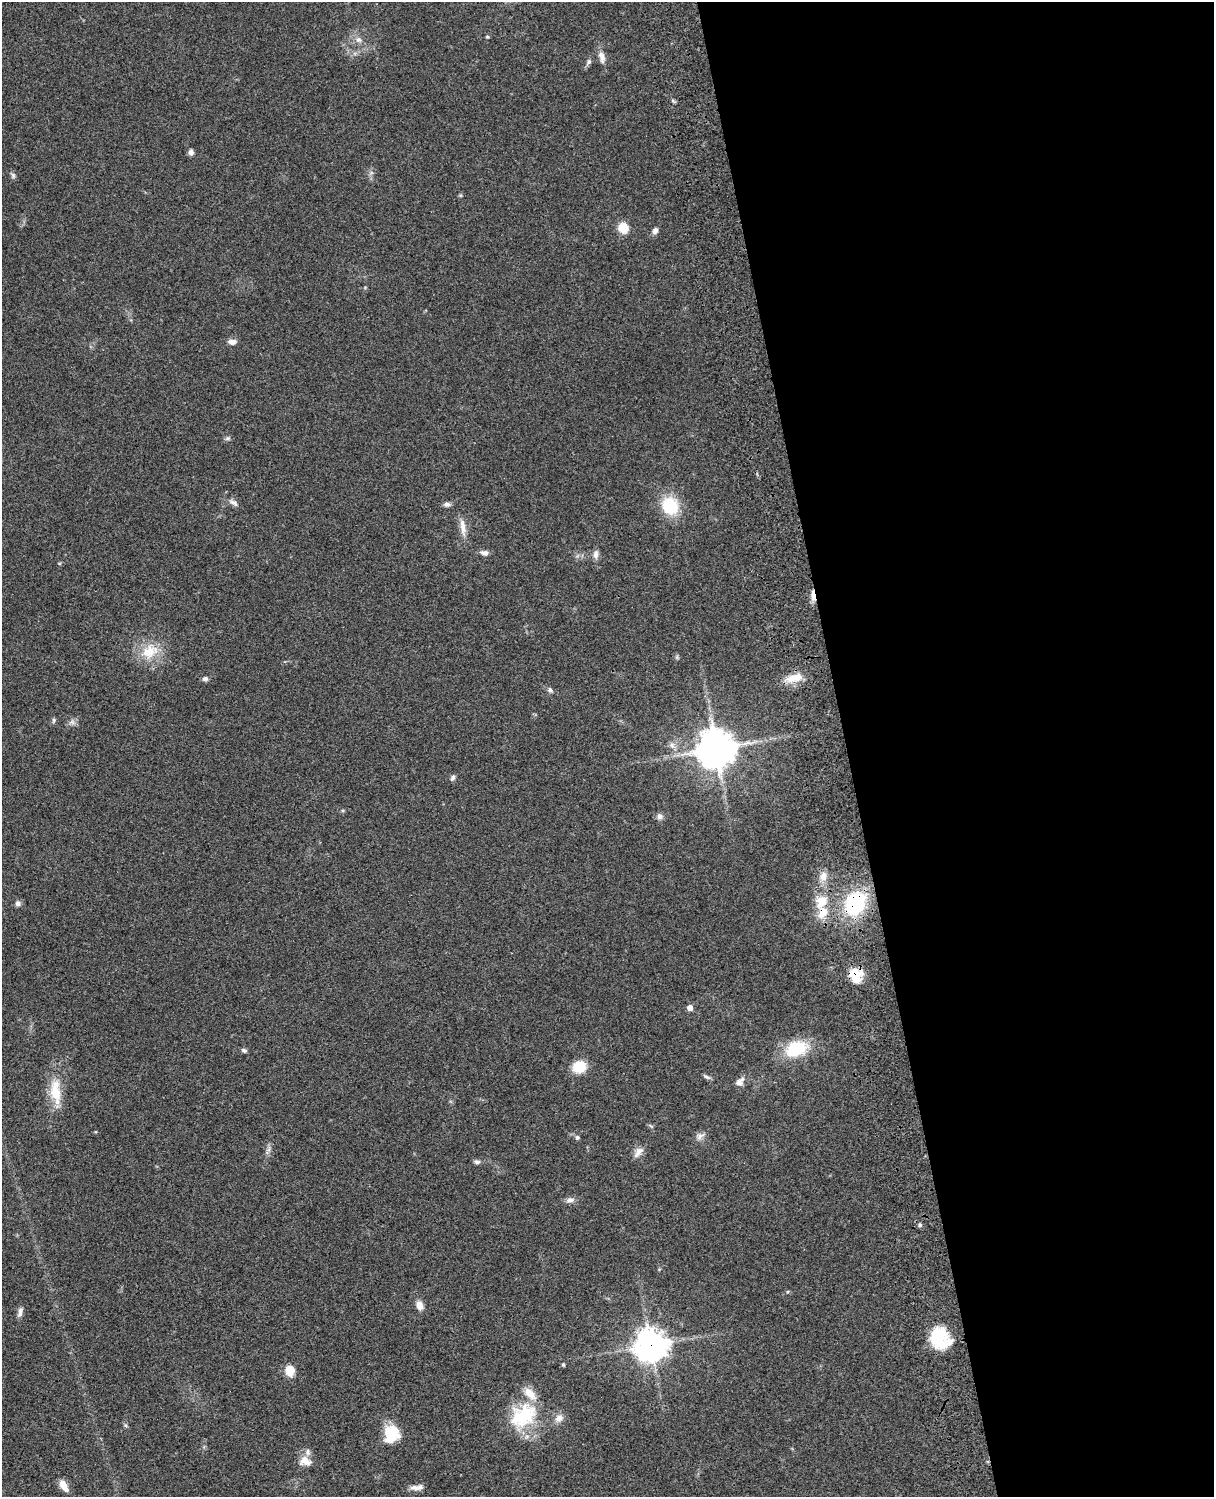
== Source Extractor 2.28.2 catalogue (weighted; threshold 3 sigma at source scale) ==
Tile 8 of 4 x 3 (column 4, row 2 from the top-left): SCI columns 3759-4970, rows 1773-3267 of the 5089 x 4927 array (HDU 1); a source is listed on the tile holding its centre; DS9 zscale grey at full resolution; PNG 1216 x 1499 px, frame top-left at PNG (2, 2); no overlay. Shown black and unused: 30% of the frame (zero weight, under 3 of 4 exposures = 6% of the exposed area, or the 3 px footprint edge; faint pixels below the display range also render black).
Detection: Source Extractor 2.28.2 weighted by HDU 2 'WHT'; one run over the whole footprint, this tile lists its part. Background 0.081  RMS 0.0059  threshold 0.0264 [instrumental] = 3 sigma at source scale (4.5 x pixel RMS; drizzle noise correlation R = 1.50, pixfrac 1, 0.05/0.05 arcsec/px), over >= 5 px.
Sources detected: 63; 1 inside a brighter object's white glare — not listed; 3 inside a brighter listed object's ellipse — not listed separately; the other 59 listed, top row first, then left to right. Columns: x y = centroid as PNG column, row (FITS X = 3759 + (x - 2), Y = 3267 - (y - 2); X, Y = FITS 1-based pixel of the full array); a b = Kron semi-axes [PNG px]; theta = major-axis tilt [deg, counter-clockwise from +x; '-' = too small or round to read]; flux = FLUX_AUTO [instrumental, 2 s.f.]
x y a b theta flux
487 37 5 3 - 0.6
358 40 9 8 - 2.9
602 57 16 8 -76 3.9
589 62 7 5 89 1.3
191 152 7 6 - 2
13 175 8 6 -74 1.3
623 228 12 11 - 8.3
655 231 8 6 59 2.3
232 342 11 6 -2 3
228 438 6 5 - 1.1
234 503 14 6 -34 2.4
447 504 9 6 0 1.8
670 506 18 15 -58 26
463 527 25 7 -82 5.4
484 553 11 6 -13 2.5
596 554 12 7 88 2.7
813 595 16 5 -86 4
150 651 26 18 26 16
795 678 23 9 12 9.5
205 679 7 5 1 1.6
550 690 7 6 - 1.6
54 720 7 5 76 1
72 722 7 6 - 1.8
672 745 10 7 -59 2.8
716 749 12 12 - 1500
453 778 8 5 64 1.5
343 811 5 3 - 0.65
659 816 8 8 - 2.2
823 876 13 10 86 5
821 902 15 12 49 11
18 903 7 7 - 1.8
855 903 23 18 58 51
856 975 17 15 -72 12
690 1008 5 5 - 3.4
796 1048 25 16 21 27
244 1050 7 5 -20 1.3
579 1067 14 12 22 14
706 1077 11 4 -27 1.4
739 1082 14 8 41 3.5
55 1091 33 15 -87 15
700 1136 13 8 32 2.8
577 1137 6 5 - 1.2
638 1152 17 8 55 3.8
477 1162 7 6 - 1.5
570 1200 13 6 7 2.5
920 1225 6 5 - 1.1
419 1305 10 7 -69 4.4
20 1312 14 6 79 2.3
940 1338 22 19 -49 26
651 1345 11 11 - 820
563 1365 5 4 - 0.7
290 1371 12 10 -80 7.2
523 1415 39 27 34 35
559 1418 13 9 40 3.9
126 1425 6 5 - 0.99
390 1433 17 15 -3 17
305 1461 17 12 -12 5.8
64 1486 13 7 -58 6.2
419 1487 13 8 24 3.3
Overlapping masked pixels (flux is a lower limit): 4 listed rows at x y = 813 595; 855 903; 856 975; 651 1345